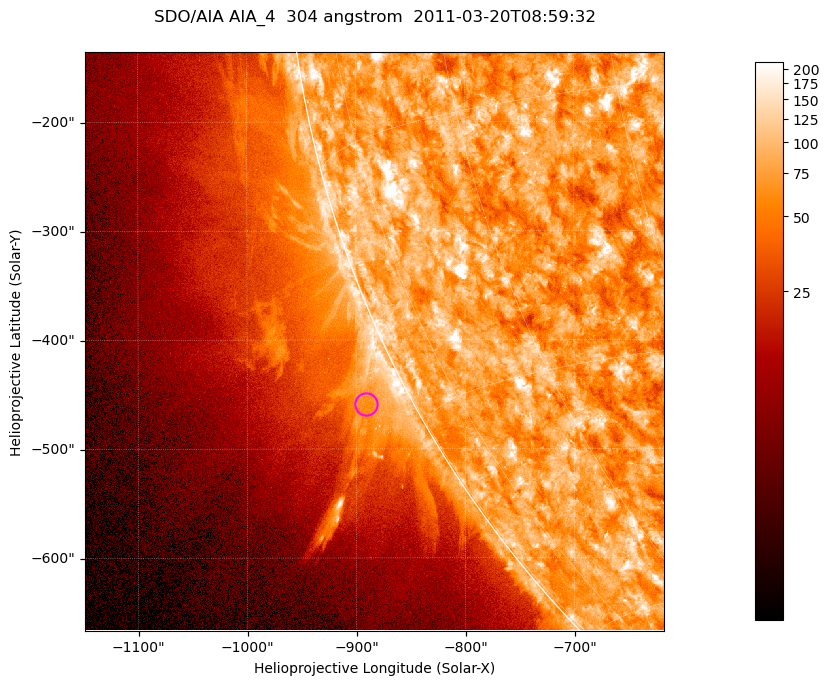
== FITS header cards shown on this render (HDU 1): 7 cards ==
TELESCOP= 'SDO/AIA '           / For AIA: SDO/AIA
INSTRUME= 'AIA_4   '           / For AIA: AIA_ATA1, AIA_ATA2, AIA_ATA3 or AIA_AT
WAVELNTH=                  304 / [angstrom] Wavelength
WAVEUNIT= 'angstrom'           / Wavelength unit: angstrom
DATE-OBS= '2011-03-20T08:59:32.126' / [ISO] Date when observation started; ISO 8
CTYPE1  = 'HPLN-TAN'           / CTYPE1; Typically HPLN
CTYPE2  = 'HPLT-TAN'           / CTYPE2; Typically HPLT

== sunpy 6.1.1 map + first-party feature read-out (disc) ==
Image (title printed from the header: SDO/AIA AIA_4  304 angstrom  2011-03-20T08:59:32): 885 x 885 px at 0.6 arcsec/px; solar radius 964 arcsec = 1605 px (partial field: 4.4% of the solar disc is inside the frame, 46% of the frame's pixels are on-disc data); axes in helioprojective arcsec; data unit not stated in the header (colour bar unlabelled)
Orientation: roll -0.132 deg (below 1 deg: not rotated)
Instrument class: DISC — disc imager (sunpy class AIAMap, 304 A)
Bright regions (active regions / flare kernels): reference = the on-disc median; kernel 7 px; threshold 5 sigma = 122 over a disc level ~74.9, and >= 1.15x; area >= 783 px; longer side >= 11 px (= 6.6 arcsec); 0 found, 0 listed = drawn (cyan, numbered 1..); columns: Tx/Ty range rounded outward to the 2 arcsec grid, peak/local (2 s.f.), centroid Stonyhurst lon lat
Off-limb structures (1.02-1.3 R_sun): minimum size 391 px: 3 found; the strongest spans PA ~115..120 deg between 1.02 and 1.07 R_sun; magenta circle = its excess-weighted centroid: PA ~115 deg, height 1.04 R_sun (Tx ~-890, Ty ~-460 arcsec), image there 1.6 x the reference